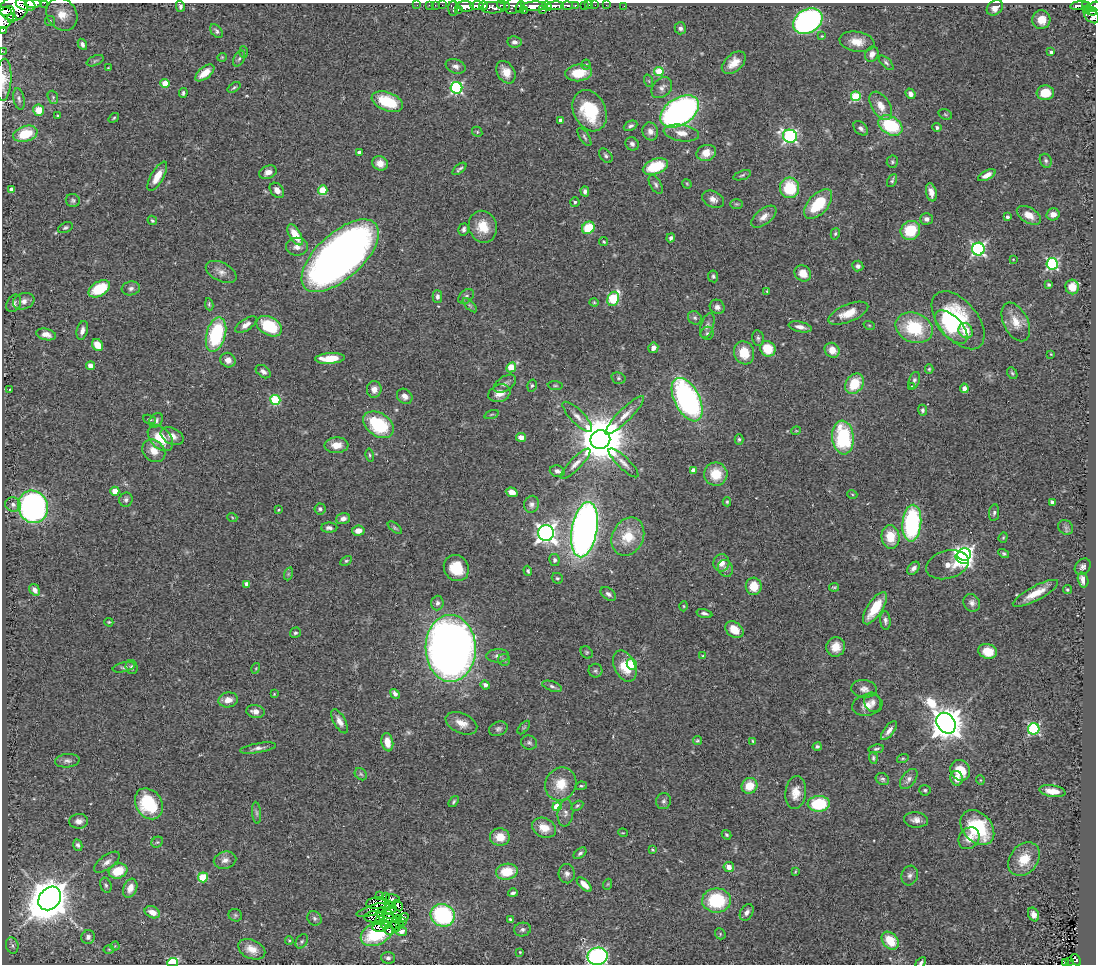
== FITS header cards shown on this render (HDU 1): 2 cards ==
NAXIS1  =                 1094
NAXIS2  =                  962

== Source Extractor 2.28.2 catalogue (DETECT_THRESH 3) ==
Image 1094 x 962 px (HDU 1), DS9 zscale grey, 1 PNG px = 1 image px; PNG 1098 x 966 px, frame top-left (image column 1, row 962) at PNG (2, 3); each listed source drawn as its Kron ellipse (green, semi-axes under 4 px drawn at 4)
Background 0.549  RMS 0.055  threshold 0.165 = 3 sigma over >= 5 px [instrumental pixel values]
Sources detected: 423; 2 with non-positive FLUX_AUTO (blend fragments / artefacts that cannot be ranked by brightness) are neither listed nor drawn; the other 421 listed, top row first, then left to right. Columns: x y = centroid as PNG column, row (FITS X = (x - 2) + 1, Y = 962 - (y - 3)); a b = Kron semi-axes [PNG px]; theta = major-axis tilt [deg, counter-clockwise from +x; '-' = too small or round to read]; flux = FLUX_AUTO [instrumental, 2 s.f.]
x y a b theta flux
44 3 2 2 - 38
26 4 10 6 -16 950
33 4 8 3 0 880
417 5 2 2 - 12
429 5 3 2 - 11
435 5 2 2 - 8.6
442 5 2 2 - 9.2
503 5 7 4 -15 250
567 5 6 4 0 200
584 5 3 3 - 26
589 5 3 2 - 2.9
595 5 2 2 - 2.3
606 5 2 2 - 9.3
180 6 5 4 - 8.2
466 6 8 5 -5 930
477 6 7 4 -1 600
483 6 4 4 - 200
513 6 9 7 41 520
534 6 12 4 2 1700
547 6 5 3 - 360
555 6 8 4 4 1000
575 6 3 3 - 110
624 6 2 2 - 9.2
1080 6 10 3 6 140
1085 6 4 3 - 80
520 7 6 4 74 440
1094 7 6 4 34 260
453 8 7 4 90 130
493 8 12 6 2 640
995 8 9 7 38 24
14 9 14 12 9 2500
458 10 3 2 - 65
542 10 3 2 - 120
1087 10 3 3 - 57
5 11 7 4 -4 520
524 11 3 2 - 110
1092 11 5 3 - 130
62 14 17 14 -53 62
1092 16 8 6 -42 340
5 17 12 8 60 1200
12 18 5 3 - 360
1041 20 9 9 - 49
50 21 5 5 - 6
808 21 16 12 32 1000
680 28 6 6 - 11
3 30 2 2 - 18
216 31 8 5 -52 9.2
822 36 3 2 - 3.1
514 42 7 5 -7 13
857 42 17 10 -9 49
82 44 6 4 -62 11
2 51 2 2 - 9
243 52 6 4 -88 4.9
1051 52 4 3 - 7.5
872 54 8 6 66 19
222 57 5 4 - 3.8
239 59 8 5 62 9.8
95 61 9 5 24 7.3
734 63 14 8 41 47
886 63 9 4 -45 8.5
586 65 5 4 - 5.6
456 66 10 7 -21 17
108 68 3 2 - 3
659 71 4 4 - 130
506 72 12 8 -60 43
205 73 11 6 39 49
579 73 13 8 7 93
4 80 21 7 86 30
649 81 6 4 -71 5
165 83 4 4 - 89
234 87 7 3 34 6.2
456 88 6 6 - 580
662 88 12 8 47 19
183 93 5 3 - 7.8
1045 93 8 7 - 76
910 94 5 4 - 16
856 96 5 5 - 210
53 97 7 5 -71 6.2
19 99 11 5 -78 10
387 102 16 9 -20 150
881 106 16 9 -58 43
39 110 5 5 - 54
590 111 22 16 -64 200
680 111 21 13 33 1300
945 114 7 5 -18 6
58 116 3 2 - 3.1
114 118 5 3 - 4.9
561 120 4 3 - 19
890 125 13 9 -29 250
631 126 7 4 24 9.6
937 127 4 4 - 9.1
861 128 8 5 -45 12
650 131 9 8 - 20
477 132 5 4 - 4.4
681 133 18 8 -9 42
25 134 12 7 17 130
790 136 7 6 - 770
584 137 10 4 -57 8.4
632 144 7 6 - 14
359 152 4 3 - 12
706 153 10 8 18 46
606 156 8 5 -50 9
1046 161 7 6 - 8.6
892 162 6 5 - 6.6
380 163 8 7 - 33
655 167 13 7 19 160
459 169 8 3 40 8
268 172 9 6 22 23
742 175 9 4 19 7.4
987 175 9 4 27 26
157 176 16 6 60 50
892 181 7 4 64 6.1
687 184 5 4 - 3.7
656 185 10 5 -60 11
790 188 10 9 - 160
12 189 4 3 - 16
277 190 8 6 -48 23
323 190 5 4 - 160
585 191 5 4 - 11
931 192 9 5 -77 23
713 199 11 8 -25 22
73 200 7 6 - 8.7
575 202 5 4 - 7.1
736 204 6 5 - 5.7
818 204 18 10 48 160
1053 214 6 6 - 26
1029 215 13 7 -31 40
764 217 15 7 39 28
1007 217 3 3 - 8.2
926 219 6 5 - 14
152 220 5 4 - 5.3
483 227 16 14 -69 76
65 228 8 5 26 6.5
588 228 7 5 39 120
464 229 6 5 - 11
910 230 10 9 - 130
835 234 6 4 74 6
295 235 12 5 -60 89
671 238 4 4 - 10
604 242 5 4 - 5.1
297 247 11 9 0 22
978 249 6 6 - 870
340 256 48 23 42 2700
1013 259 3 2 - 2.4
1052 264 6 5 - 530
858 266 5 5 - 12
221 272 16 9 -27 28
803 273 9 7 -37 43
713 276 6 5 - 7.5
1049 285 4 3 - 5.6
1072 287 7 6 - 63
131 288 9 7 9 14
99 289 12 7 31 130
767 291 4 3 - 3.4
466 296 9 6 40 12
437 297 6 5 - 11
613 299 7 5 68 270
24 301 11 8 18 20
594 302 4 4 - 4.2
14 303 9 6 63 11
209 304 6 4 -82 5.8
470 305 9 3 -45 8.1
717 307 7 7 - 17
848 313 21 8 22 56
695 318 7 6 - 9.1
958 320 34 19 -50 310
1016 322 21 12 -63 57
246 325 12 5 33 23
707 325 13 6 71 15
869 325 6 3 -18 3.9
269 326 13 9 -28 160
800 327 12 5 -12 22
951 327 21 10 -45 170
914 328 19 14 -22 200
82 330 9 5 76 18
966 331 8 6 -53 77
707 333 6 6 - 8.4
46 334 10 5 -13 28
216 334 17 9 75 300
758 338 8 5 -80 9.4
97 345 6 5 - 58
653 348 5 5 - 19
768 349 8 7 - 93
832 350 8 7 - 41
744 353 12 10 -71 80
1051 354 3 3 - 2.4
330 358 15 5 3 82
228 360 8 7 - 25
90 366 4 4 - 22
511 367 5 4 - 130
929 369 5 4 - 5.3
263 372 8 5 -37 13
1012 373 6 5 - 5.9
618 378 7 5 -15 7.1
914 380 9 5 73 9.4
505 384 12 7 33 16
854 384 11 8 56 100
532 385 6 4 74 6.6
555 385 7 3 -4 4.6
912 387 4 3 - 5.5
964 388 5 4 - 17
10 389 3 2 - 3.3
374 389 8 7 - 24
499 393 11 8 20 32
405 396 8 7 - 20
275 400 5 5 - 260
687 400 23 12 -63 1000
922 410 5 4 - 7.9
491 414 7 3 19 4.7
625 415 26 6 45 41
577 417 20 6 -46 30
150 419 7 4 -18 5.1
156 420 8 6 49 11
378 425 17 11 -34 250
796 431 5 3 - 3
172 436 12 8 -26 31
521 437 5 4 - 27
843 437 17 10 -84 300
160 438 15 10 -48 99
739 439 5 4 - 6.1
600 440 10 9 - 20000
336 445 12 7 3 46
154 451 12 10 -44 44
370 455 6 4 -77 5.4
624 463 20 6 -44 23
576 464 20 5 46 24
693 470 4 4 - 25
557 471 8 5 -14 13
716 474 12 11 - 90
115 491 4 4 - 63
512 492 6 4 -20 28
852 494 5 3 - 3.3
126 500 7 6 - 11
727 502 4 4 - 4.9
1052 502 4 4 - 7.6
531 504 8 7 - 14
13 505 8 7 - 16
33 507 16 15 - 1100
320 509 5 5 - 8.6
278 510 4 3 - 3
994 513 8 5 81 8.4
232 517 5 3 - 3.4
343 519 7 5 16 17
912 523 18 9 85 490
1066 527 8 7 - 10
329 528 8 5 0 13
395 528 8 4 -39 5.9
584 530 28 12 80 2400
358 531 6 5 - 30
546 533 8 8 - 2000
628 537 20 15 64 110
890 537 12 9 -84 83
1003 537 5 4 - 4.2
964 554 7 6 - 870
1004 554 6 4 -31 6.3
962 558 7 5 -35 1400
554 560 6 5 - 9.1
346 561 6 4 28 5.7
721 563 8 8 - 33
947 565 22 14 15 62
1083 567 9 7 48 13
456 568 13 12 - 100
726 568 8 7 - 13
914 568 7 5 48 15
528 571 5 4 - 6.8
288 574 7 4 71 6.2
557 578 6 5 - 5.8
1083 580 8 5 -75 29
247 584 4 4 - 22
754 586 8 8 - 66
834 587 5 2 - 5
1067 589 4 4 - 5.3
35 590 6 5 - 19
1035 593 25 7 28 62
608 594 9 5 -38 12
437 603 7 6 - 11
972 603 9 8 - 16
684 606 5 3 - 3.6
875 608 18 7 57 100
704 613 8 4 -13 11
885 620 9 5 -85 11
109 622 4 3 - 4.1
734 630 10 7 -37 63
295 633 5 5 - 7.2
836 647 10 9 - 40
451 648 33 25 -89 4300
988 651 9 7 -16 53
587 652 7 5 -52 6
498 656 11 6 2 17
703 656 3 3 - 5.9
504 660 6 6 - 7.8
632 664 5 5 - 160
625 666 16 10 -65 87
124 667 11 5 13 10
132 667 7 6 - 9.2
256 668 5 3 - 3.8
595 671 7 7 - 8.3
485 685 5 4 - 13
552 686 10 5 -19 11
864 689 13 8 -6 22
274 694 3 3 - 3
395 694 5 4 - 16
228 700 10 7 9 30
873 702 10 8 -73 18
867 705 15 10 10 37
255 711 9 6 -9 29
340 721 13 6 -61 23
461 723 17 10 -24 42
946 723 11 8 -54 7700
524 727 8 3 48 5.2
498 729 9 7 23 11
1034 729 6 5 - 440
889 730 11 5 52 20
698 741 4 4 - 5.3
753 741 4 3 - 4.8
387 742 9 5 -80 47
529 743 8 7 - 9.8
817 746 4 4 - 7.4
258 748 18 4 10 17
876 749 7 4 11 6.8
873 758 6 4 -87 7.3
903 758 6 4 17 5.4
67 761 12 6 6 14
960 770 10 9 - 76
361 774 7 5 -45 7.3
957 778 7 6 - 30
882 779 7 5 -32 8.4
909 779 11 7 54 18
980 780 5 3 - 2.7
561 784 17 15 61 80
581 786 6 4 7 5.2
749 786 8 7 - 64
925 790 5 5 - 7.1
1052 791 13 5 -9 42
796 793 16 10 83 48
664 801 8 7 - 12
454 802 6 4 53 6.5
149 804 16 13 -57 240
819 804 11 8 3 210
577 806 6 4 29 6.1
557 807 4 4 - 130
257 813 11 4 -85 9.7
565 813 13 8 84 19
916 820 12 8 -4 26
79 821 9 7 5 21
544 828 12 9 -26 53
977 828 20 14 -48 200
623 833 5 3 - 2.9
726 835 5 3 - 5.2
500 837 10 8 -6 54
969 838 12 9 51 34
157 842 6 5 - 6
78 845 6 4 -64 9.2
652 849 4 3 - 3.7
580 853 7 4 38 8.1
1024 859 18 14 52 83
225 860 11 8 13 23
107 862 15 7 36 21
729 867 5 5 - 27
118 871 9 7 19 95
507 872 11 8 9 100
795 872 4 2 - 3.5
567 874 9 8 - 17
910 875 10 8 72 15
203 877 5 5 - 210
584 884 9 4 -44 36
608 884 5 3 - 3.2
106 885 8 5 -68 8.3
130 888 10 6 69 40
513 893 5 4 - 8.3
380 896 3 2 - 3
385 896 4 3 - 5
50 898 13 10 50 11000
393 899 7 3 -15 19
717 900 14 12 -1 230
377 903 11 5 3 9.1
388 905 4 2 - 4.4
392 905 3 3 - 4.1
398 906 6 4 -61 4.4
373 910 17 5 17 13
391 910 5 3 - 2.7
152 912 8 5 -24 34
747 912 9 6 59 16
381 914 6 2 -82 5.7
388 914 6 4 -27 1.1
235 915 7 6 - 7.2
443 915 12 11 - 440
1034 915 7 5 -65 25
374 917 10 5 4 8.6
404 917 5 3 - 8.9
314 918 7 6 - 11
388 918 9 3 -7 7.4
398 919 4 3 - 2.9
510 919 4 3 - 5.6
380 920 5 3 - 3.4
402 922 4 2 - 3.1
386 925 4 3 - 6.9
396 925 7 3 -78 5.4
400 925 3 2 - 2.2
380 927 7 2 -5 8.1
522 929 8 7 - 10
389 930 5 2 - 5.8
401 931 6 4 -12 15
377 934 17 11 26 170
720 934 6 5 - 5
88 937 7 6 - 12
289 940 4 3 - 4.4
302 941 8 5 59 6.8
890 941 10 7 -48 89
12 945 8 6 -75 12
115 946 4 4 - 3.8
109 949 5 3 - 3.4
252 949 14 9 -25 43
520 952 4 3 - 3.5
598 956 10 8 9 760
388 958 7 6 - 11
1076 960 6 4 -58 18
1070 961 2 2 - 2.4
173 962 5 4 - 200
921 962 6 4 42 7.5
1066 963 3 2 - 5.8
At the frame edge (FLAGS 8, measured only in part): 12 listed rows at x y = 44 3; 26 4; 33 4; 1094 7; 5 11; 5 17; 3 30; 2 51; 4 80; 598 956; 173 962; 921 962
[2 non-positive-flux detections neither listed nor drawn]